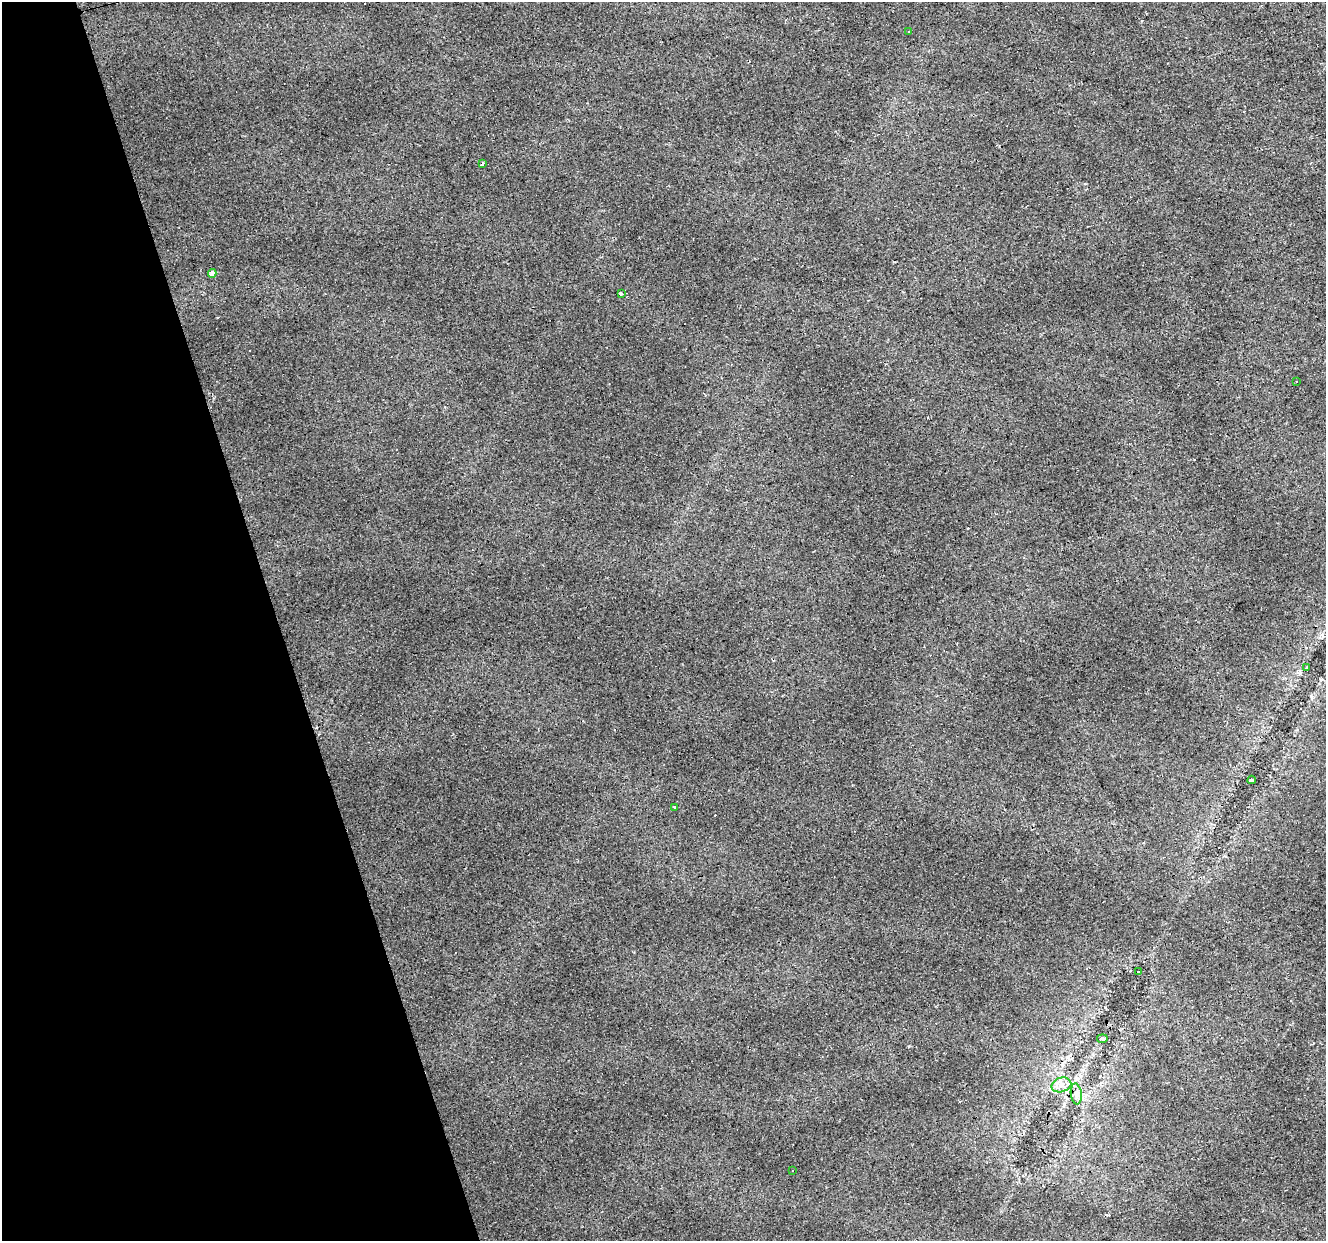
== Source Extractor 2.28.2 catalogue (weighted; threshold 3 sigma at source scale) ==
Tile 5 of 4 x 4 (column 1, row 2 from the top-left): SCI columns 1-1324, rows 2530-3768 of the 5297 x 5113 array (HDU 1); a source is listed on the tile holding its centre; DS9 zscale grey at full resolution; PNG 1328 x 1243 px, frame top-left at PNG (2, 2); each listed source drawn as its Kron ellipse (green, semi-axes under 4 px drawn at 4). Shown black and unused: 21% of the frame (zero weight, under 2 of 3 exposures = <1% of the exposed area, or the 3 px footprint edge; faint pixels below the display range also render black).
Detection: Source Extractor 2.28.2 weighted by HDU 2 'WHT'; one run over the whole footprint, this tile lists its part. Background 0.0371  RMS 0.0065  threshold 0.0291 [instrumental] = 3 sigma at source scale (4.5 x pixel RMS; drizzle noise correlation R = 1.50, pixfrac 1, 0.0396/0.0396 arcsec/px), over >= 5 px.
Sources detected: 16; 3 cosmic-ray / hot-pixel residue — neither listed nor drawn; the other 13 listed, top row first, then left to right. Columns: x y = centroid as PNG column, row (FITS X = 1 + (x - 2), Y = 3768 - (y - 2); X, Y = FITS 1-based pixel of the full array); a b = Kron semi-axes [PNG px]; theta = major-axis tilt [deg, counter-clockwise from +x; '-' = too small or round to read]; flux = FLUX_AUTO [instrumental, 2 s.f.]
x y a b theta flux
908 32 2 2 - 0.36
482 163 3 3 - 2.8
212 273 4 3 - 7.1
621 294 3 3 - 2
1296 382 3 2 - 0.48
1306 668 3 3 - 2.1
1252 780 4 3 - 32
674 807 3 3 - 3
1139 972 3 3 - 2.9
1102 1039 5 3 - 38
1061 1085 10 7 17 4
1076 1094 10 5 -83 2.8
793 1171 3 2 - 0.77
Unlisted compact peaks at least as high as the median listed source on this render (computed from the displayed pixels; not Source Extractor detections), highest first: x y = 1312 697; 1085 184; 1105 1007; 634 952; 217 318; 1313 1043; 908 1046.